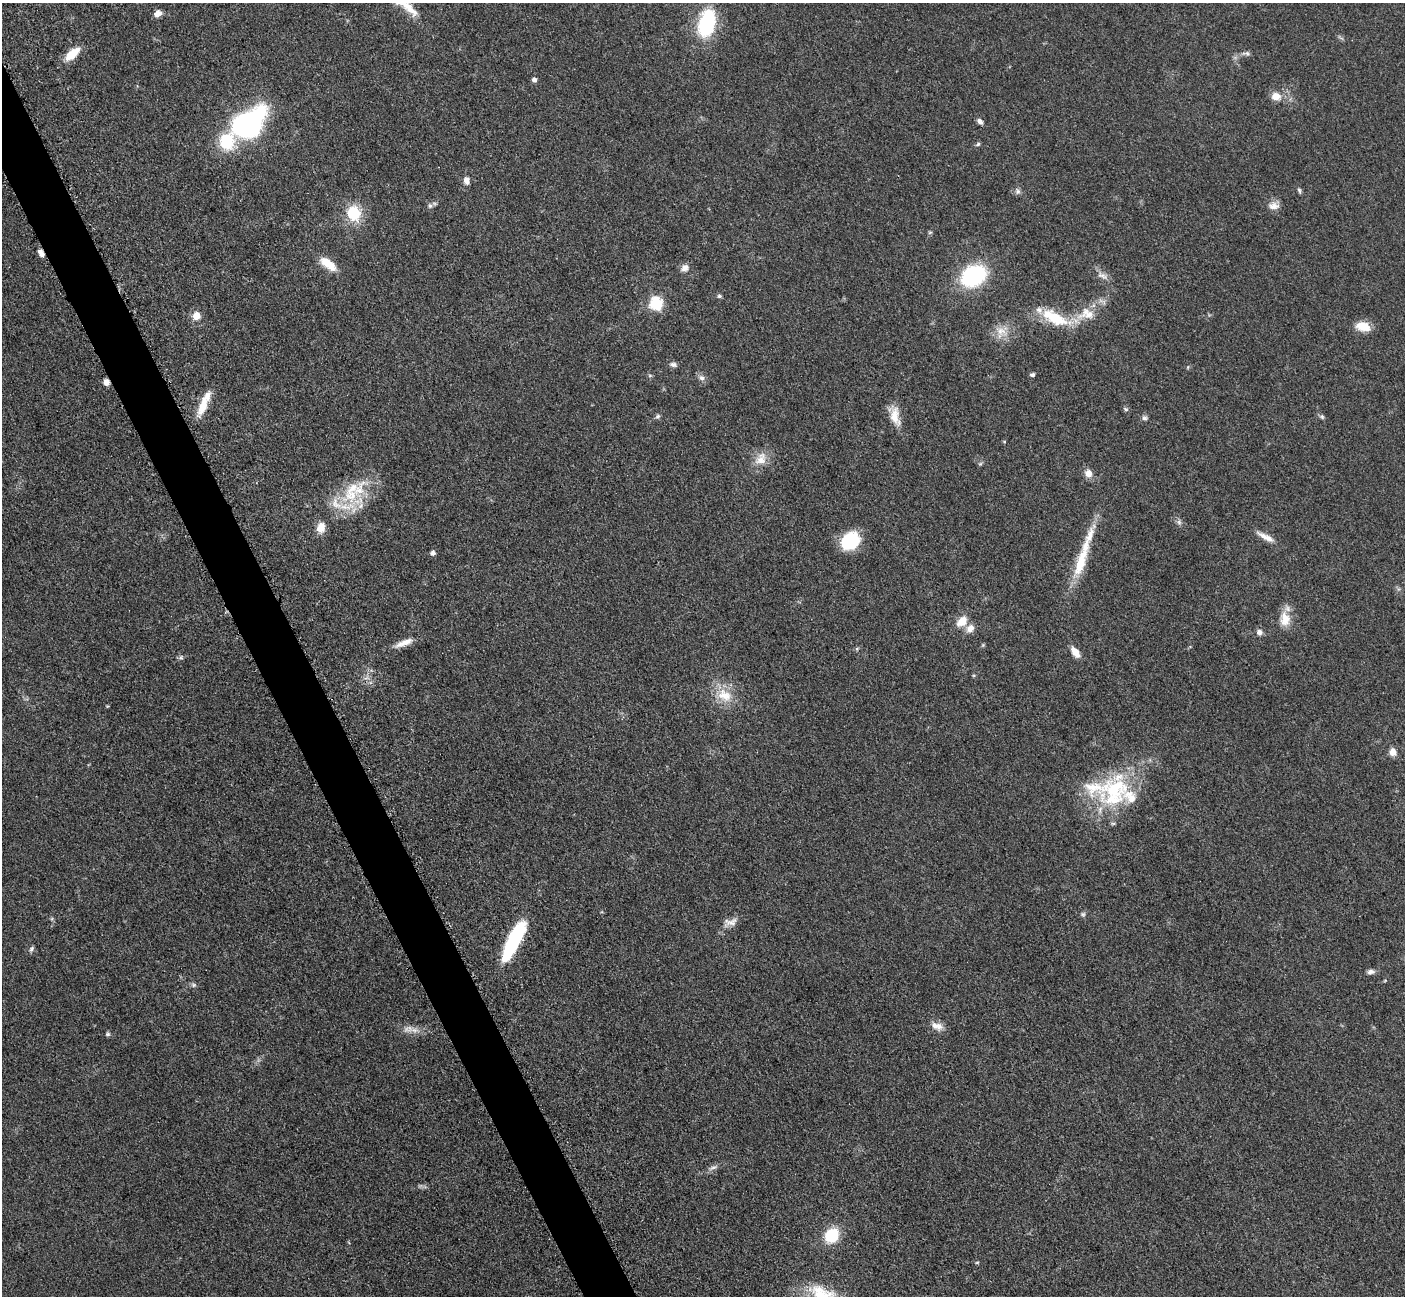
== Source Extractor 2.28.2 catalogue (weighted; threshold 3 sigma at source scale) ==
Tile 11 of 4 x 4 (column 3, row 3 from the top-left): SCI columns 2827-4229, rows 1591-2884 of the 5699 x 5661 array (HDU 1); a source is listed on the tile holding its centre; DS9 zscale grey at full resolution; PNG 1407 x 1298 px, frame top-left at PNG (2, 3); no overlay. Shown black and unused: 3% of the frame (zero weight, under 3 of 5 exposures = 4% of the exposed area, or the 3 px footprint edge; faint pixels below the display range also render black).
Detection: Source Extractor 2.28.2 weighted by HDU 2 'WHT'; one run over the whole footprint, this tile lists its part. Background 0.0521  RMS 0.0055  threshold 0.0249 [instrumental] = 3 sigma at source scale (4.5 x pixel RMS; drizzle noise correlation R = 1.50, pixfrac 1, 0.05/0.05 arcsec/px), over >= 5 px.
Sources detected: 88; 1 cosmic-ray / hot-pixel residue — not listed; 12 inside a brighter listed object's ellipse — not listed separately; the other 75 listed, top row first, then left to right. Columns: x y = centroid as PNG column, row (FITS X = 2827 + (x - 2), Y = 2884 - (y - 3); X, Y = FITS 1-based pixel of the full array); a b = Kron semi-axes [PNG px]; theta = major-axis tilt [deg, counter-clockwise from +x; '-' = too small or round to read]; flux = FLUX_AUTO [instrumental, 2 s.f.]
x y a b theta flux
408 6 37 12 -50 11
158 13 8 6 28 3.9
706 23 35 19 76 37
1246 53 12 6 -1 1.9
72 54 19 9 42 11
534 80 5 4 - 2.2
1276 96 11 9 -8 5.9
980 121 8 5 -46 2.1
248 124 31 19 40 140
978 144 6 5 - 0.95
467 181 10 7 -78 3.2
1018 191 8 7 - 1.8
1299 191 8 4 -72 1.1
430 206 8 6 -75 1.5
1273 206 15 10 -1 4.2
354 213 14 13 - 21
930 232 6 4 19 0.7
41 253 10 6 -57 2.8
328 264 21 9 -37 11
685 268 11 9 25 3.1
1102 275 16 7 -17 3.3
973 276 17 13 28 81
719 296 6 5 - 1.1
656 303 6 6 - 67
1086 314 28 17 13 14
196 316 8 8 - 6
1055 318 38 14 -24 24
1363 326 16 10 -15 10
1001 331 19 12 10 7.6
673 364 10 6 -14 1.8
1188 367 5 3 - 0.6
650 375 6 4 19 0.72
1032 375 6 5 - 1.3
702 378 9 7 -40 2.3
203 406 27 9 69 11
1126 409 7 5 -28 1.1
658 416 7 5 18 1.2
895 416 28 11 -75 9
1322 417 7 5 -43 1.1
1145 418 7 6 - 1.5
1004 442 4 4 - 0.58
761 459 21 15 49 8.4
980 464 6 5 - 0.84
1088 473 10 9 - 4.2
359 502 36 29 -82 24
1179 522 9 6 -89 1.6
321 528 13 9 81 6.5
1265 537 27 7 -28 5.3
850 541 17 14 42 32
433 553 5 5 - 2.1
1081 562 46 12 71 20
1285 619 21 14 -85 9
962 621 14 10 43 7.7
970 628 12 9 55 4.1
1259 632 7 7 - 2.6
404 643 26 8 21 6.1
857 649 6 5 - 0.82
1075 652 11 6 -53 7.2
181 657 6 5 - 1.1
724 695 24 17 -32 14
1393 752 8 7 - 4.3
1114 789 52 35 49 53
1083 914 7 5 0 1.1
730 922 20 10 16 4.5
514 941 43 12 63 49
31 949 8 5 58 1.3
1371 972 9 6 9 2.1
193 985 7 5 -21 1.2
937 1026 18 10 -19 5
410 1029 12 9 -35 3.9
107 1034 7 6 - 1.1
713 1167 14 5 23 2.3
832 1235 13 11 55 23
977 1262 5 3 - 0.6
822 1294 44 22 -21 32
Overlapping masked pixels (flux is a lower limit): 1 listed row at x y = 41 253
Isophote crosses this tile's border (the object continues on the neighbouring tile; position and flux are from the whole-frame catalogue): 1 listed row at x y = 822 1294